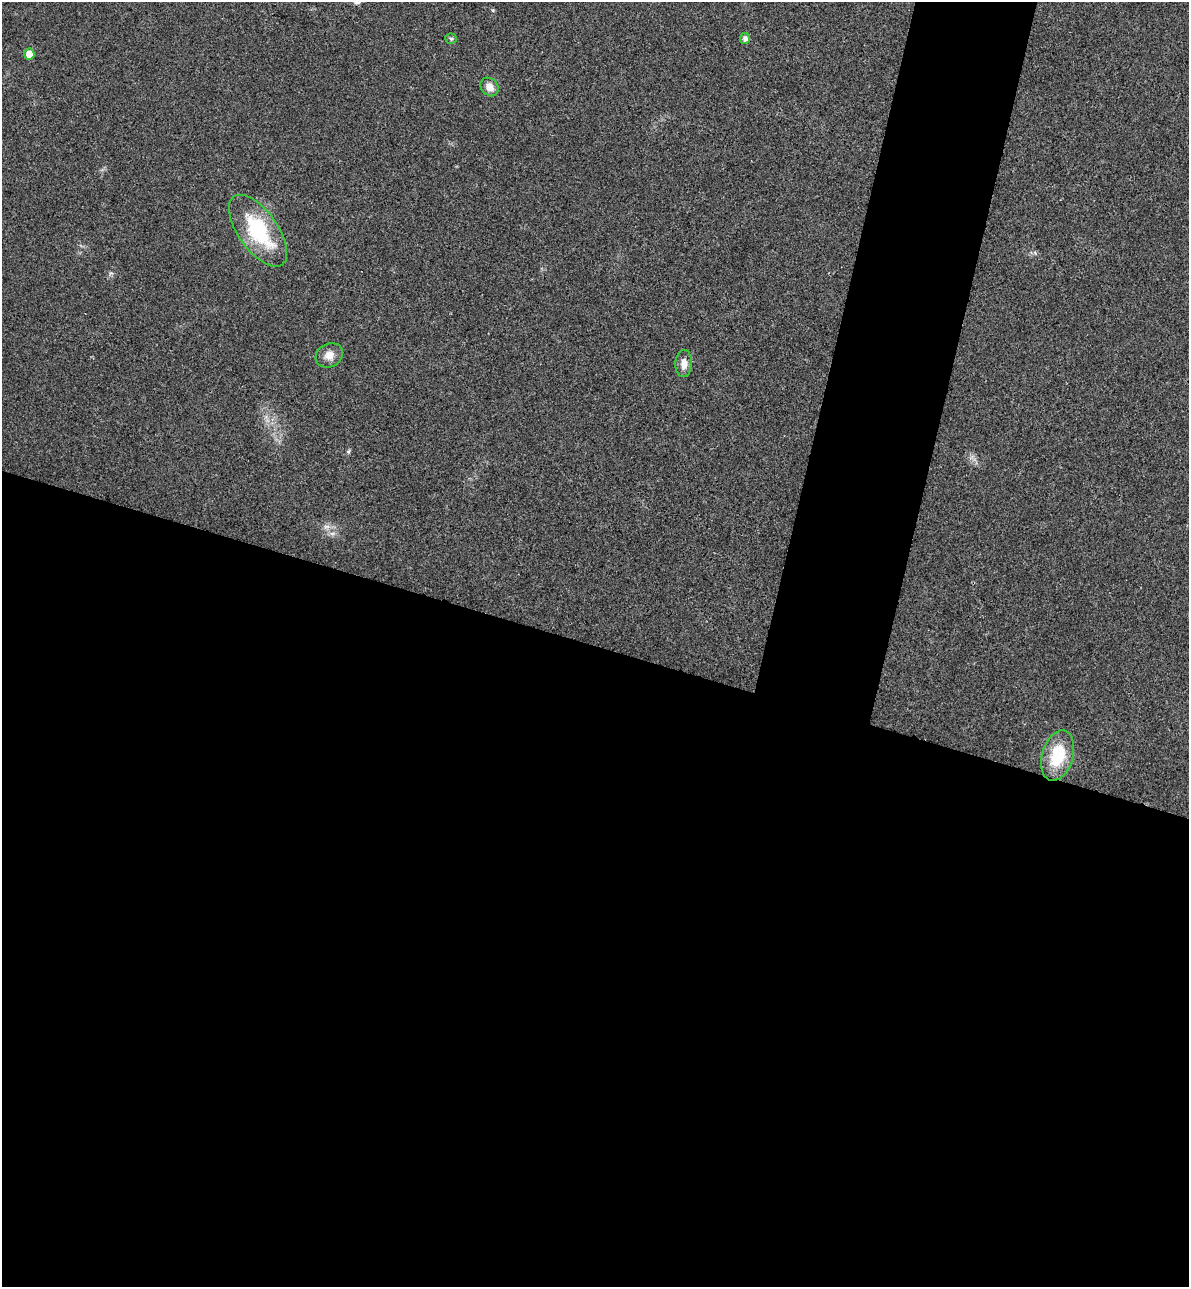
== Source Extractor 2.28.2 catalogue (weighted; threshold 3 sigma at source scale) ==
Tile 14 of 4 x 4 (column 2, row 4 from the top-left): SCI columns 1369-2555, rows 22-1306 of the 5234 x 5179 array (HDU 1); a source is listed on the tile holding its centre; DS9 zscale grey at full resolution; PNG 1191 x 1289 px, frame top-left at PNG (2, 2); each listed source drawn as its Kron ellipse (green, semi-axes under 4 px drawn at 4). Shown black and unused: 56% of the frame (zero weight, under 3 of 4 exposures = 6% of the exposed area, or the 3 px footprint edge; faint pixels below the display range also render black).
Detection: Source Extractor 2.28.2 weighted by HDU 2 'WHT'; one run over the whole footprint, this tile lists its part. Background 0.0229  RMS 0.0045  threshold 0.0203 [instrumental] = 3 sigma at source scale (4.5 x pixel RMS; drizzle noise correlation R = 1.50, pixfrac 1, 0.05/0.05 arcsec/px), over >= 5 px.
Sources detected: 8; all 8 listed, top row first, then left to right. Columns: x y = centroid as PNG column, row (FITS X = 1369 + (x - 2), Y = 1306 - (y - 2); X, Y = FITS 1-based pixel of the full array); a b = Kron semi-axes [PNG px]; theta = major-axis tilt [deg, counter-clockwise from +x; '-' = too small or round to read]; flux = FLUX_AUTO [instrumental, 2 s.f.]
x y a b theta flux
745 38 5 5 - 2
451 39 5 5 - 0.68
29 54 5 5 - 5.3
489 87 10 8 -49 3.7
258 231 42 19 -54 34
329 355 14 11 27 4.2
684 364 13 8 87 4.4
1058 756 26 15 74 20